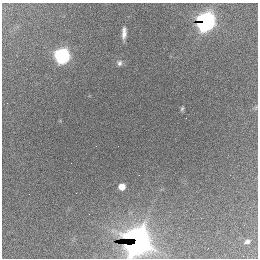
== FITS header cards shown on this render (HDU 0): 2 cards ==
NAXIS1  =                  256 / length of data axis 1
NAXIS2  =                  256 / length of data axis 2

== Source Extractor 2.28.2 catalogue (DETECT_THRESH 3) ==
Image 256 x 256 px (HDU 0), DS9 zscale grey, 1 PNG px = 1 image px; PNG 260 x 260 px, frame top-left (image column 1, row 256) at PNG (2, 3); no overlay
Background 2660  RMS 67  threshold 201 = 3 sigma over >= 5 px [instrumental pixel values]
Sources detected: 9; all 9 listed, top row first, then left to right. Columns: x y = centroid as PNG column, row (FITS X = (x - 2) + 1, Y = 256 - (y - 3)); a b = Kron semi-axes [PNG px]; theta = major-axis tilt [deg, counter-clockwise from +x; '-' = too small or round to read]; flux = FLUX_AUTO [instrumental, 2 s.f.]
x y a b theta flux
206 22 10 8 53 2.3e+06
124 33 12 5 87 2.7e+04
62 55 7 7 - 1.5e+06
119 63 7 6 - 1.2e+04
182 109 6 4 63 6.9e+03
186 118 2 2 - 1.3e+04
122 187 5 5 - 5.1e+04
137 241 14 11 83 3.9e+06
247 241 9 6 20 1.8e+04
At the frame edge (FLAGS 8, measured only in part): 1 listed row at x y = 137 241